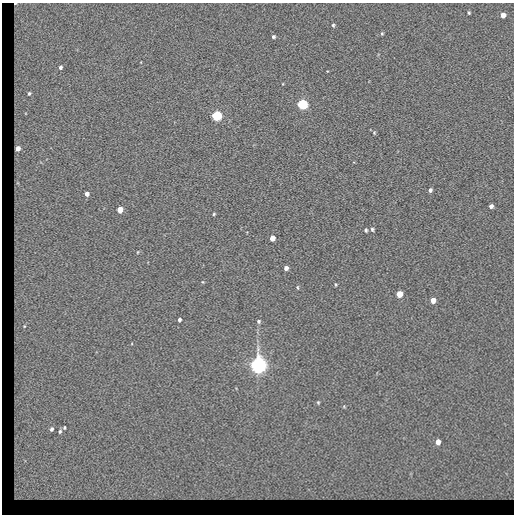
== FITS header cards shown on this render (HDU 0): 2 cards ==
NAXIS1  =                  512 / length of data axis 1
NAXIS2  =                  512 / length of data axis 2

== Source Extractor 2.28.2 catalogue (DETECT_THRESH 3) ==
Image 512 x 512 px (HDU 0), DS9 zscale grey, 1 PNG px = 1 image px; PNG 516 x 516 px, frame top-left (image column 1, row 512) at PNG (2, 3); no overlay
Background 88.6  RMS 17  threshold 50.8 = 3 sigma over >= 5 px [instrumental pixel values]
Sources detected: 36; all 36 listed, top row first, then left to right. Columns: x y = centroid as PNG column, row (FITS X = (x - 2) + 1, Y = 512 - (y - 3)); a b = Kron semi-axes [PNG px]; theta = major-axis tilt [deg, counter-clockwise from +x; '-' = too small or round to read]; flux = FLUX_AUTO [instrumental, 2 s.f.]
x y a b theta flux
15 3 3 2 - 2000
469 13 3 3 - 1300
503 15 4 4 - 8700
333 25 5 4 - 1500
382 33 4 3 - 1400
273 37 5 4 - 2100
60 67 4 4 - 3300
29 93 5 4 - 2000
302 104 5 5 - 160000
217 116 5 5 - 130000
374 133 5 4 - 1300
18 148 4 4 - 9200
430 190 5 4 - 2400
87 194 4 4 - 5100
491 206 4 4 - 3500
120 209 5 4 - 17000
214 214 4 3 - 1200
372 229 5 4 - 2000
366 230 4 3 - 1800
272 238 5 4 - 10000
138 252 4 3 - 760
286 268 4 4 - 4100
336 285 4 3 - 990
298 287 5 3 - 1100
399 294 5 5 - 17000
433 300 5 4 - 11000
179 320 4 3 - 2900
258 321 5 5 - 1800
24 326 5 4 - 1200
258 365 6 6 - 840000
318 402 5 4 - 1300
344 407 5 3 - 1100
64 427 4 4 - 1500
51 429 6 4 67 3100
60 431 6 5 - 2000
438 442 5 4 - 8200
At the frame edge (FLAGS 8, measured only in part): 1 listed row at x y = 15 3